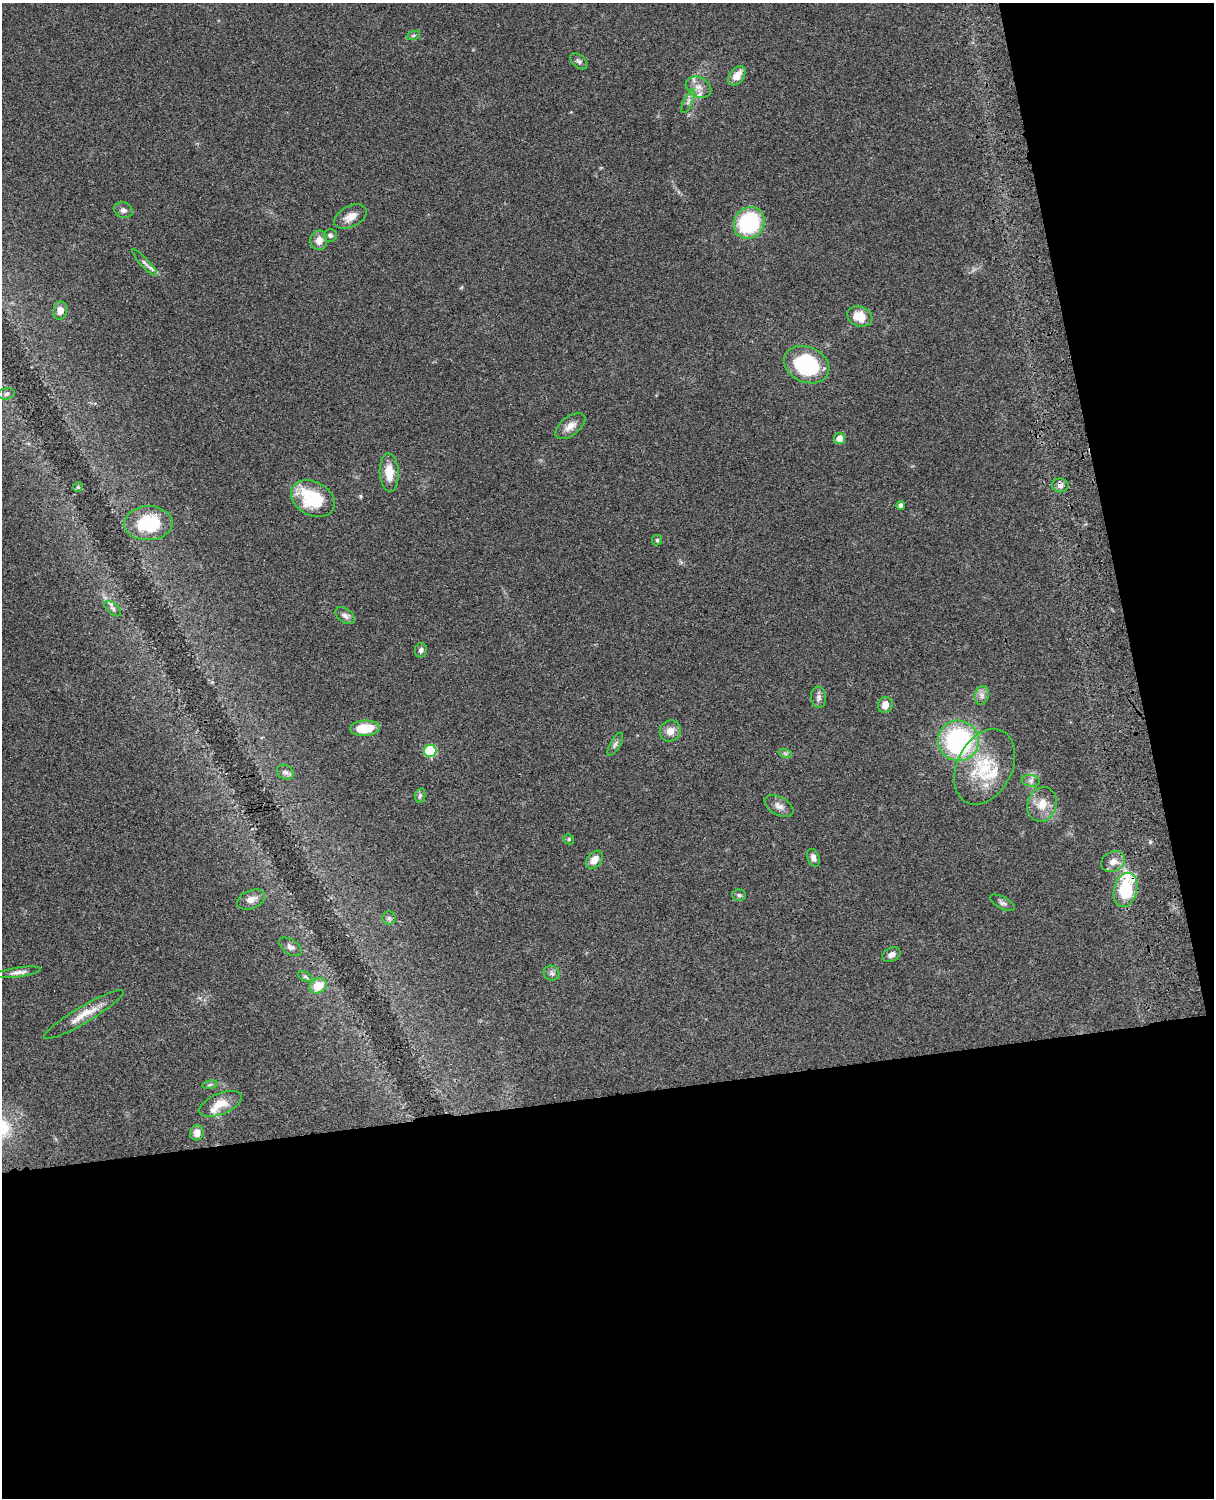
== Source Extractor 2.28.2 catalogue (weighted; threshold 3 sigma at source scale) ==
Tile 12 of 4 x 3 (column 4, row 3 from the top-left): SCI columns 3758-4969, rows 277-1772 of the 5088 x 4926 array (HDU 1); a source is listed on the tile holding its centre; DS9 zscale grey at full resolution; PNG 1216 x 1500 px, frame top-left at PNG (2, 3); each listed source drawn as its Kron ellipse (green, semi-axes under 4 px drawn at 4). Shown black and unused: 33% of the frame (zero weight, under 3 of 4 exposures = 6% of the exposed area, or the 3 px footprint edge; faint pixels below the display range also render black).
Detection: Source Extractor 2.28.2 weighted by HDU 2 'WHT'; one run over the whole footprint, this tile lists its part. Background 0.0779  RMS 0.0058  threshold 0.0263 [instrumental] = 3 sigma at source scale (4.5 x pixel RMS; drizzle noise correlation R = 1.50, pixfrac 1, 0.05/0.05 arcsec/px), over >= 5 px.
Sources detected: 65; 4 inside a brighter listed object's ellipse — not listed separately; the other 61 listed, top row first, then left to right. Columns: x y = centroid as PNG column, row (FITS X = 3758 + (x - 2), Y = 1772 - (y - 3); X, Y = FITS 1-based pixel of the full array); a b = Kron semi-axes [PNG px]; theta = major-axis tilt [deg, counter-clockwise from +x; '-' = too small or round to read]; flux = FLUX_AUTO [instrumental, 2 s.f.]
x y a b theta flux
413 36 7 4 20 0.84
579 61 10 6 -40 1.6
737 76 11 7 53 6.5
698 87 13 9 -26 5
688 101 13 4 65 2.2
123 210 9 7 -20 2.2
350 217 17 10 27 5.7
749 223 16 15 - 48
330 235 6 6 - 1.5
319 240 10 8 87 4.4
145 263 18 4 -47 2.2
60 311 9 7 79 3.8
860 316 13 10 -20 9.4
807 365 23 17 -25 39
6 394 8 5 10 1.4
570 426 17 9 37 5.1
839 439 5 5 - 5.1
389 472 19 9 -87 9.8
1060 485 8 7 - 2.5
78 487 5 4 - 0.74
313 499 23 16 -28 32
901 505 4 4 - 1.8
148 523 24 17 2 27
657 540 5 5 - 0.82
113 608 10 5 -41 1.8
345 616 11 7 -37 2.4
421 650 7 6 - 1.5
982 695 9 7 77 2.5
819 697 10 7 -86 2.2
885 705 8 7 - 4.5
365 728 15 7 5 15
670 731 11 10 - 5
958 741 20 20 - 87
615 744 13 5 60 1.7
430 751 6 6 - 38
785 753 7 4 -19 1.1
985 767 40 27 63 32
285 772 9 7 -31 2.2
1031 781 9 6 -6 1.8
420 796 7 5 78 1.2
1042 804 17 14 71 8.5
779 806 16 9 -30 3.6
569 839 5 5 - 0.83
813 858 9 6 -71 2.6
594 860 10 7 48 5.6
1113 862 12 10 29 4.6
1125 890 17 11 76 30
739 895 7 5 -5 1.1
251 900 15 9 22 3.9
1002 903 14 6 -28 1.9
389 918 6 6 - 1.3
290 947 13 7 -34 2.3
892 955 10 7 28 2.5
18 972 23 5 8 3
552 973 8 7 - 1.8
305 977 8 4 -26 0.97
318 986 9 7 29 11
84 1014 46 8 30 9.8
210 1085 8 4 9 1
221 1104 23 10 22 9.1
197 1133 7 7 - 4.7
Overlapping masked pixels (flux is a lower limit): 1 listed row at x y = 1125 890